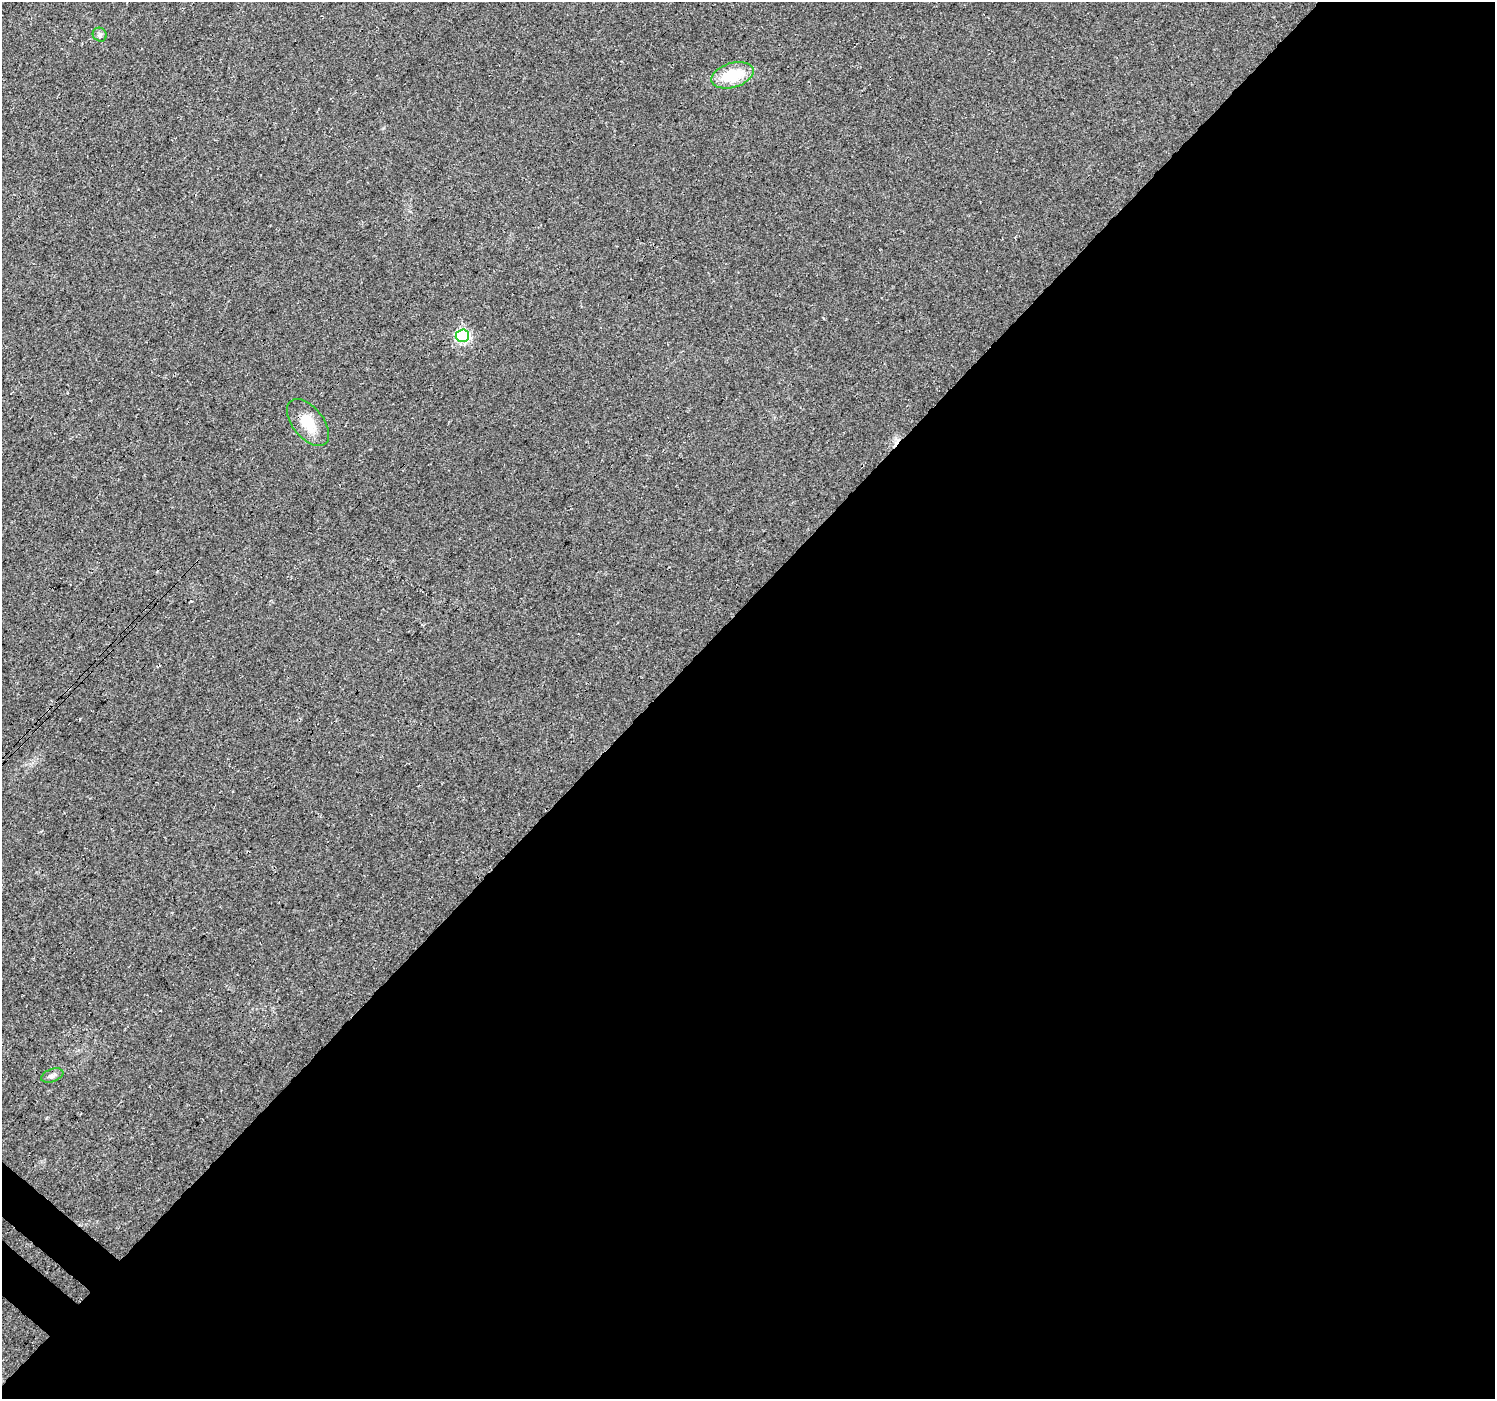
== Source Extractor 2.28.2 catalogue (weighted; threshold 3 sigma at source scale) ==
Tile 12 of 4 x 4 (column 4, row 3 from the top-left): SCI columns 4519-6011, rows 1605-3001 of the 6058 x 6067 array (HDU 1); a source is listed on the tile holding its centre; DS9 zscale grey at full resolution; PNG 1497 x 1401 px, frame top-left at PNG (2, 2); each listed source drawn as its Kron ellipse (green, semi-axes under 4 px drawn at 4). Shown black and unused: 57% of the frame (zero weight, under 3 of 4 exposures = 5% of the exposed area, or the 3 px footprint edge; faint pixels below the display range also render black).
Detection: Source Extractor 2.28.2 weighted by HDU 2 'WHT'; one run over the whole footprint, this tile lists its part. Background 0.0252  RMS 0.0069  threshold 0.0311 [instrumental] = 3 sigma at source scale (4.5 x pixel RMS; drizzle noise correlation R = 1.50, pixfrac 1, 0.0396/0.0396 arcsec/px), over >= 5 px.
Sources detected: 5; all 5 listed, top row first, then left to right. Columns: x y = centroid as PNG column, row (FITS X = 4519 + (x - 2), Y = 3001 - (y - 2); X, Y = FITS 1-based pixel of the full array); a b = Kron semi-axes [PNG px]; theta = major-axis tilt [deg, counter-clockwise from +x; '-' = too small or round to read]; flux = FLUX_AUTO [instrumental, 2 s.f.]
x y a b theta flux
100 35 7 6 - 1.9
732 75 22 12 17 26
462 336 6 6 - 93
308 423 27 15 -51 17
52 1075 11 6 19 2.6
Overlapping masked pixels (flux is a lower limit): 1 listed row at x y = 462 336